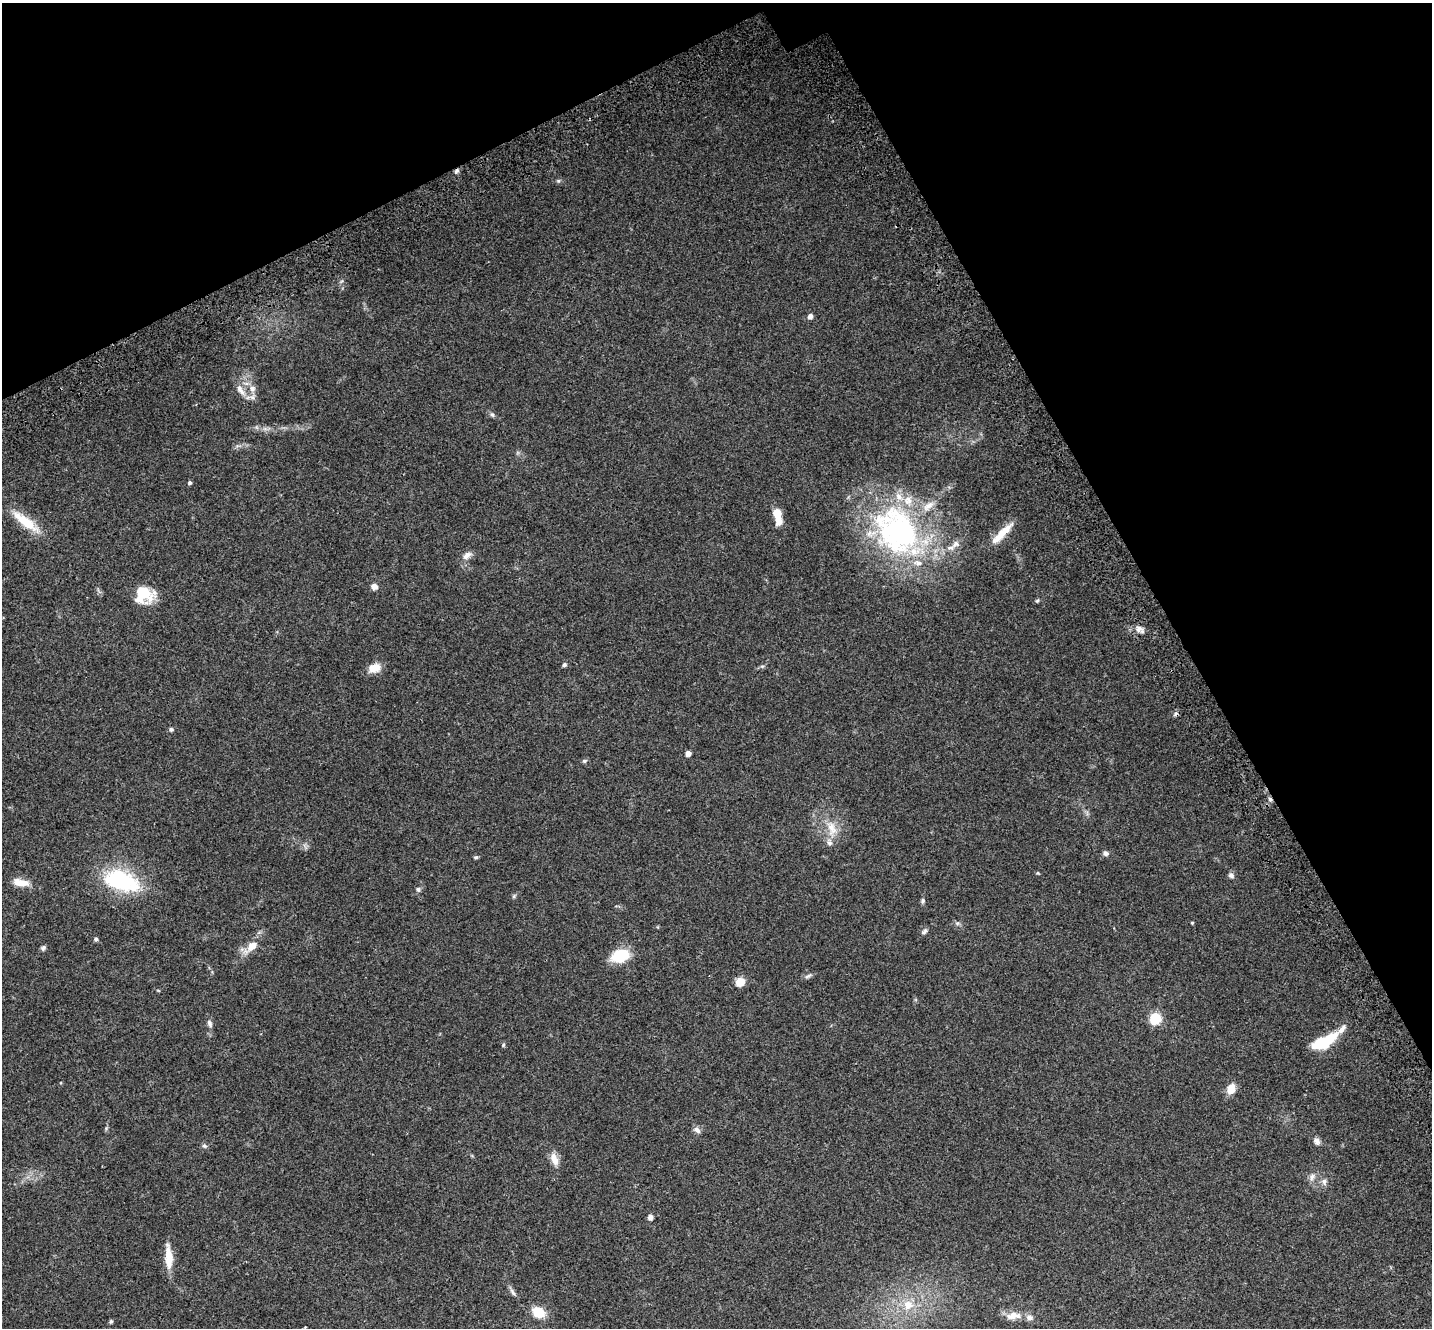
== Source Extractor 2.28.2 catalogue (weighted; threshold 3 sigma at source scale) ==
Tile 3 of 4 x 4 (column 3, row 1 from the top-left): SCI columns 2989-4418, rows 4286-5611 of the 5973 x 5859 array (HDU 1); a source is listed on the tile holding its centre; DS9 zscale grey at full resolution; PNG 1434 x 1330 px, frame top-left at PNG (2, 3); no overlay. Shown black and unused: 26% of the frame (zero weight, under 3 of 4 exposures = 9% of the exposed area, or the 3 px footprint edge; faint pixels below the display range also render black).
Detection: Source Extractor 2.28.2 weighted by HDU 2 'WHT'; one run over the whole footprint, this tile lists its part. Background 0.0697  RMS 0.0062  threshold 0.0279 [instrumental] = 3 sigma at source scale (4.5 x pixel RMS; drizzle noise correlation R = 1.50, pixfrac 1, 0.0396/0.0396 arcsec/px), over >= 5 px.
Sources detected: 74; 2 cosmic-ray / hot-pixel residue — not listed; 10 inside a brighter listed object's ellipse — not listed separately; the other 62 listed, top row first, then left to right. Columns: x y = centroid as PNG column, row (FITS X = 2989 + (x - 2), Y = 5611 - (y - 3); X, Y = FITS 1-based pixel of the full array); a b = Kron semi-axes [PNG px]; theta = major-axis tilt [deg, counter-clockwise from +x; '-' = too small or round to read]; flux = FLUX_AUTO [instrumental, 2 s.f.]
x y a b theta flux
456 171 8 5 54 1.4
558 181 6 5 - 0.96
810 316 5 5 - 2.6
252 389 10 9 - 3.7
240 390 20 8 -57 5.3
492 414 6 5 - 1
265 429 7 4 -18 1.6
190 483 4 4 - 1.2
777 513 10 8 -49 7
25 521 46 12 -37 16
897 531 70 54 -55 150
1004 531 30 10 45 9.9
467 555 14 8 37 3.4
374 586 8 7 - 2.7
144 595 20 19 - 17
1037 601 6 4 43 0.73
1139 628 10 9 - 3.2
564 664 5 5 - 1.2
762 666 6 4 18 0.95
374 668 16 10 21 6.4
171 729 5 5 - 1
688 753 5 4 - 3.2
584 761 7 5 0 1
832 828 25 12 -76 10
1106 853 8 6 -31 1.6
476 857 6 4 13 0.9
1038 873 5 3 - 0.48
1231 875 8 6 -43 1.8
121 880 41 22 -17 50
21 882 21 8 -9 7.1
418 889 7 5 -74 1.2
514 896 6 5 - 0.92
923 901 8 5 82 1.1
957 923 7 4 -18 1.1
1192 923 4 3 - 0.57
924 931 10 5 47 1.4
96 939 5 5 - 1.1
251 946 19 9 41 8.4
43 948 7 5 53 1.4
620 956 19 12 18 21
808 976 13 4 27 1.5
740 982 8 7 - 8.3
1155 1019 6 5 - 53
209 1023 11 6 -67 1.9
1324 1042 28 11 27 24
503 1045 5 4 - 0.95
1231 1089 11 8 68 7.4
106 1128 5 5 - 0.71
697 1130 10 7 -37 2.2
1317 1141 9 8 - 2.3
204 1146 7 6 - 1.3
554 1159 17 8 -70 5.7
1312 1177 11 7 61 2.6
1324 1182 10 7 -79 2.3
650 1217 5 5 - 2.7
169 1257 28 8 -86 11
513 1292 12 5 -58 1.8
908 1305 12 11 - 8.3
538 1312 13 10 -33 12
1013 1316 21 10 7 6.8
111 1321 5 4 - 0.97
305 1327 4 4 - 0.45
Overlapping masked pixels (flux is a lower limit): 1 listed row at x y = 456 171